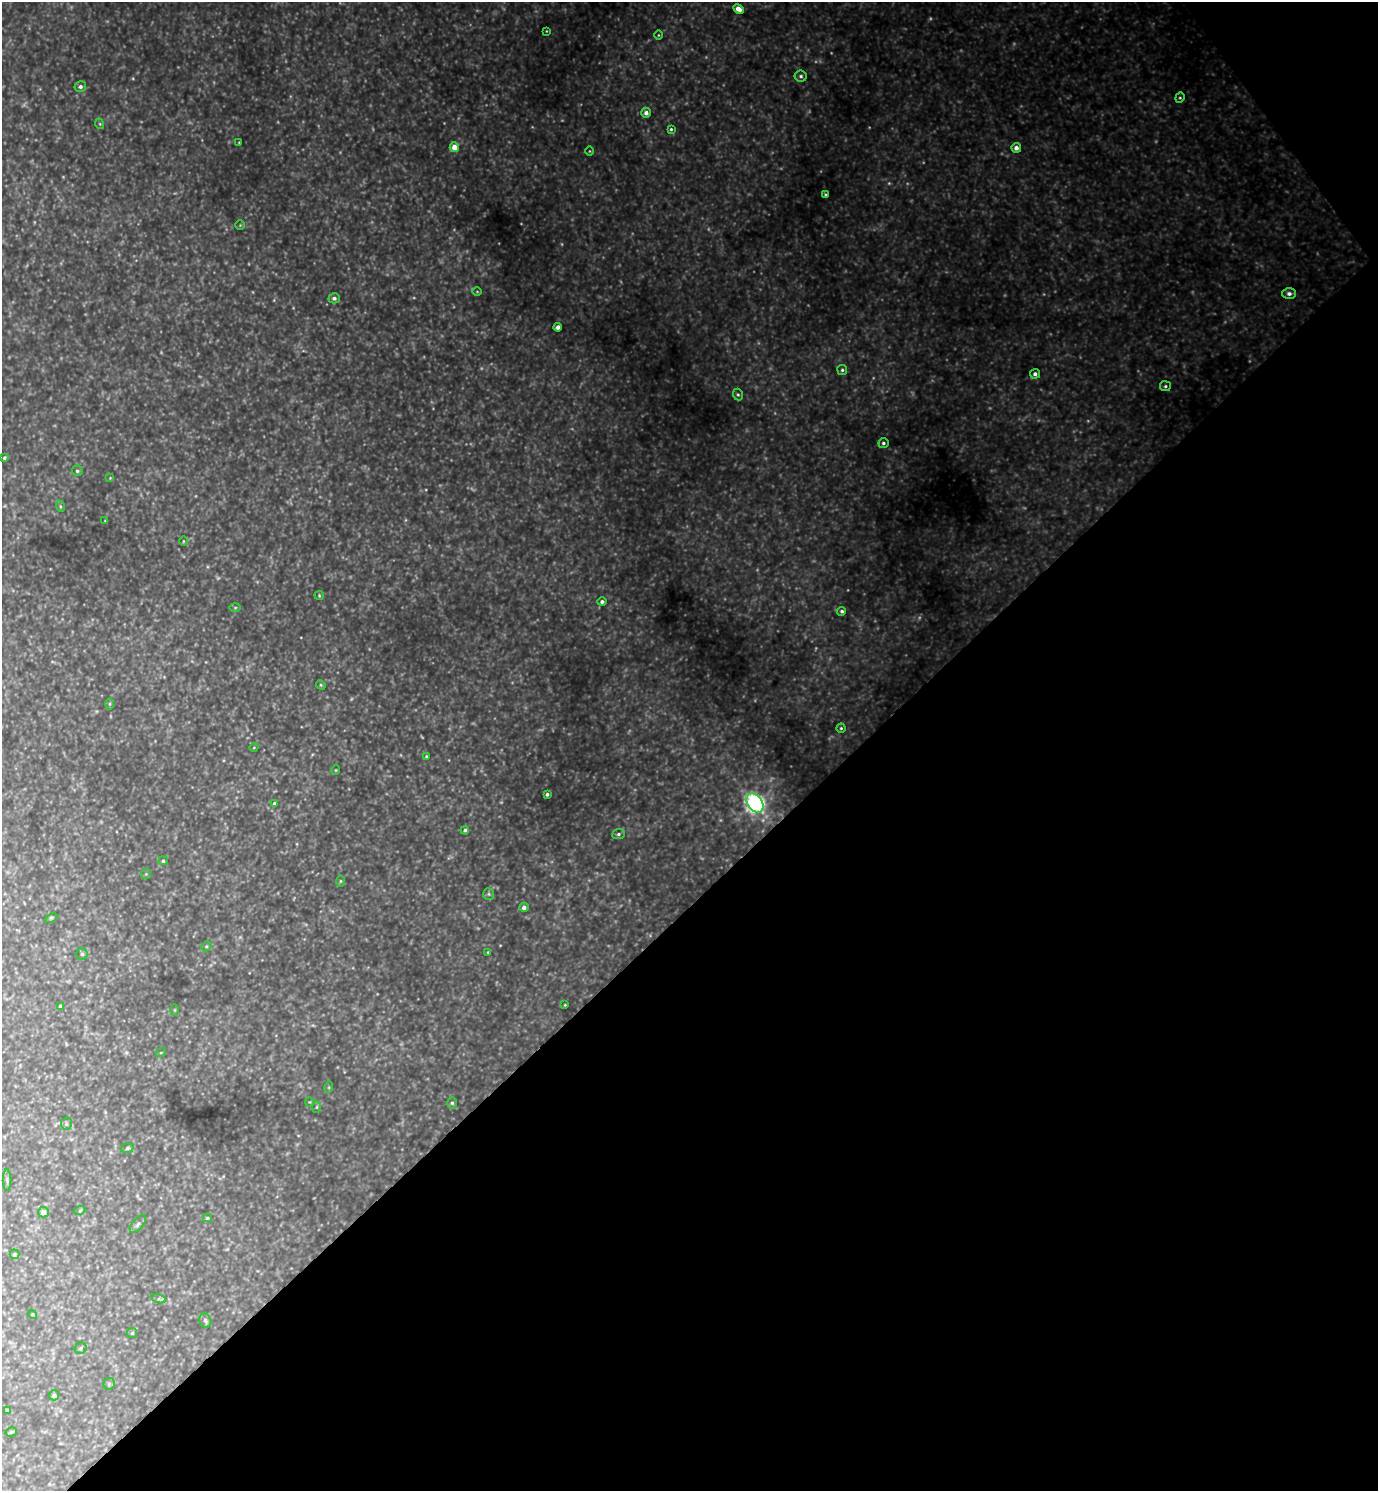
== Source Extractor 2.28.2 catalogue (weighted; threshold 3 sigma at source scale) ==
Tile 12 of 4 x 4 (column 4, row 3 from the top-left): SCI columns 4286-5661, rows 1495-2983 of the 5961 x 5964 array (HDU 1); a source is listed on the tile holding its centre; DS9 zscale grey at full resolution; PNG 1380 x 1493 px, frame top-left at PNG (2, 2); each listed source drawn as its Kron ellipse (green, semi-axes under 4 px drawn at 4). Shown black and unused: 41% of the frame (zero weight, under 3 of 4 exposures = <1% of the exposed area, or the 3 px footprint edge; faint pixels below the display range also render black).
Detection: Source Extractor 2.28.2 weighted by HDU 2 'WHT'; one run over the whole footprint, this tile lists its part. Background 0.966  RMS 0.096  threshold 0.433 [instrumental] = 3 sigma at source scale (4.5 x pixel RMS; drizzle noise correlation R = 1.50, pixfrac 1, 0.05/0.05 arcsec/px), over >= 5 px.
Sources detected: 87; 8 too faint to see at this stretch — neither listed nor drawn; the other 79 listed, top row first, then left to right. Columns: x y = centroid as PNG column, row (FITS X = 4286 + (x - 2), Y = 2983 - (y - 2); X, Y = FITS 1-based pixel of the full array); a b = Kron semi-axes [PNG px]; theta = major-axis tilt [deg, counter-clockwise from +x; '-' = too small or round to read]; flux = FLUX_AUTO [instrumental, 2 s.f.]
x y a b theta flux
738 9 6 4 -27 80
546 31 3 2 - 6.1
658 35 5 3 - 9
801 76 6 5 - 21
80 87 6 5 - 26
1180 98 5 4 - 12
646 113 5 5 - 39
100 124 5 3 - 11
671 129 4 3 - 14
239 142 3 2 - 6.1
454 147 5 4 - 100
1016 148 5 4 - 44
590 151 5 3 - 7.5
825 195 4 3 - 14
240 225 4 4 - 9.1
477 291 5 3 - 7.6
1289 294 7 5 1 36
334 298 5 5 - 28
558 327 4 4 - 50
842 370 5 5 - 17
1035 374 5 4 - 28
1165 386 5 5 - 16
738 394 6 5 - 17
883 443 5 5 - 21
4 458 3 3 - 15
77 471 5 5 - 18
110 478 4 4 - 8.1
60 506 6 3 -72 12
105 521 3 3 - 6.4
183 541 5 3 - 8.7
319 595 4 4 - 10
602 602 4 4 - 27
235 608 6 4 1 12
842 611 4 4 - 19
321 685 5 4 - 9.8
110 704 6 4 89 14
841 728 4 4 - 13
254 747 4 3 - 7.6
426 756 4 3 - 11
336 770 5 3 - 7.2
547 794 3 3 - 19
274 803 4 3 - 21
755 803 10 7 -53 4900
465 830 4 4 - 20
618 834 6 5 - 19
163 861 5 4 - 19
146 874 5 5 - 12
340 881 6 4 -90 12
489 894 6 5 - 16
524 907 4 4 - 35
51 918 7 4 29 13
206 946 5 4 - 14
488 952 4 3 - 7.9
82 954 5 5 - 22
565 1005 3 2 - 6.9
60 1006 4 3 - 20
175 1010 6 4 89 10
161 1052 5 3 - 8.7
329 1087 5 3 - 9.7
309 1102 4 4 - 8.4
452 1103 6 5 - 18
317 1107 6 4 88 11
66 1124 6 5 - 18
127 1148 6 5 - 15
7 1180 11 2 90 15
80 1210 5 3 - 9.7
43 1212 5 5 - 48
207 1218 4 4 - 16
138 1224 11 5 50 25
15 1254 5 4 - 22
159 1299 7 4 -17 20
32 1314 4 3 - 8.1
205 1320 7 6 - 29
132 1333 5 5 - 13
81 1348 6 5 - 17
109 1384 6 6 - 16
54 1395 5 5 - 26
7 1410 4 4 - 8.8
11 1432 6 4 15 16
Unlisted compact peaks at least as high as the median listed source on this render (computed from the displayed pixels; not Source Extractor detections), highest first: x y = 133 78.